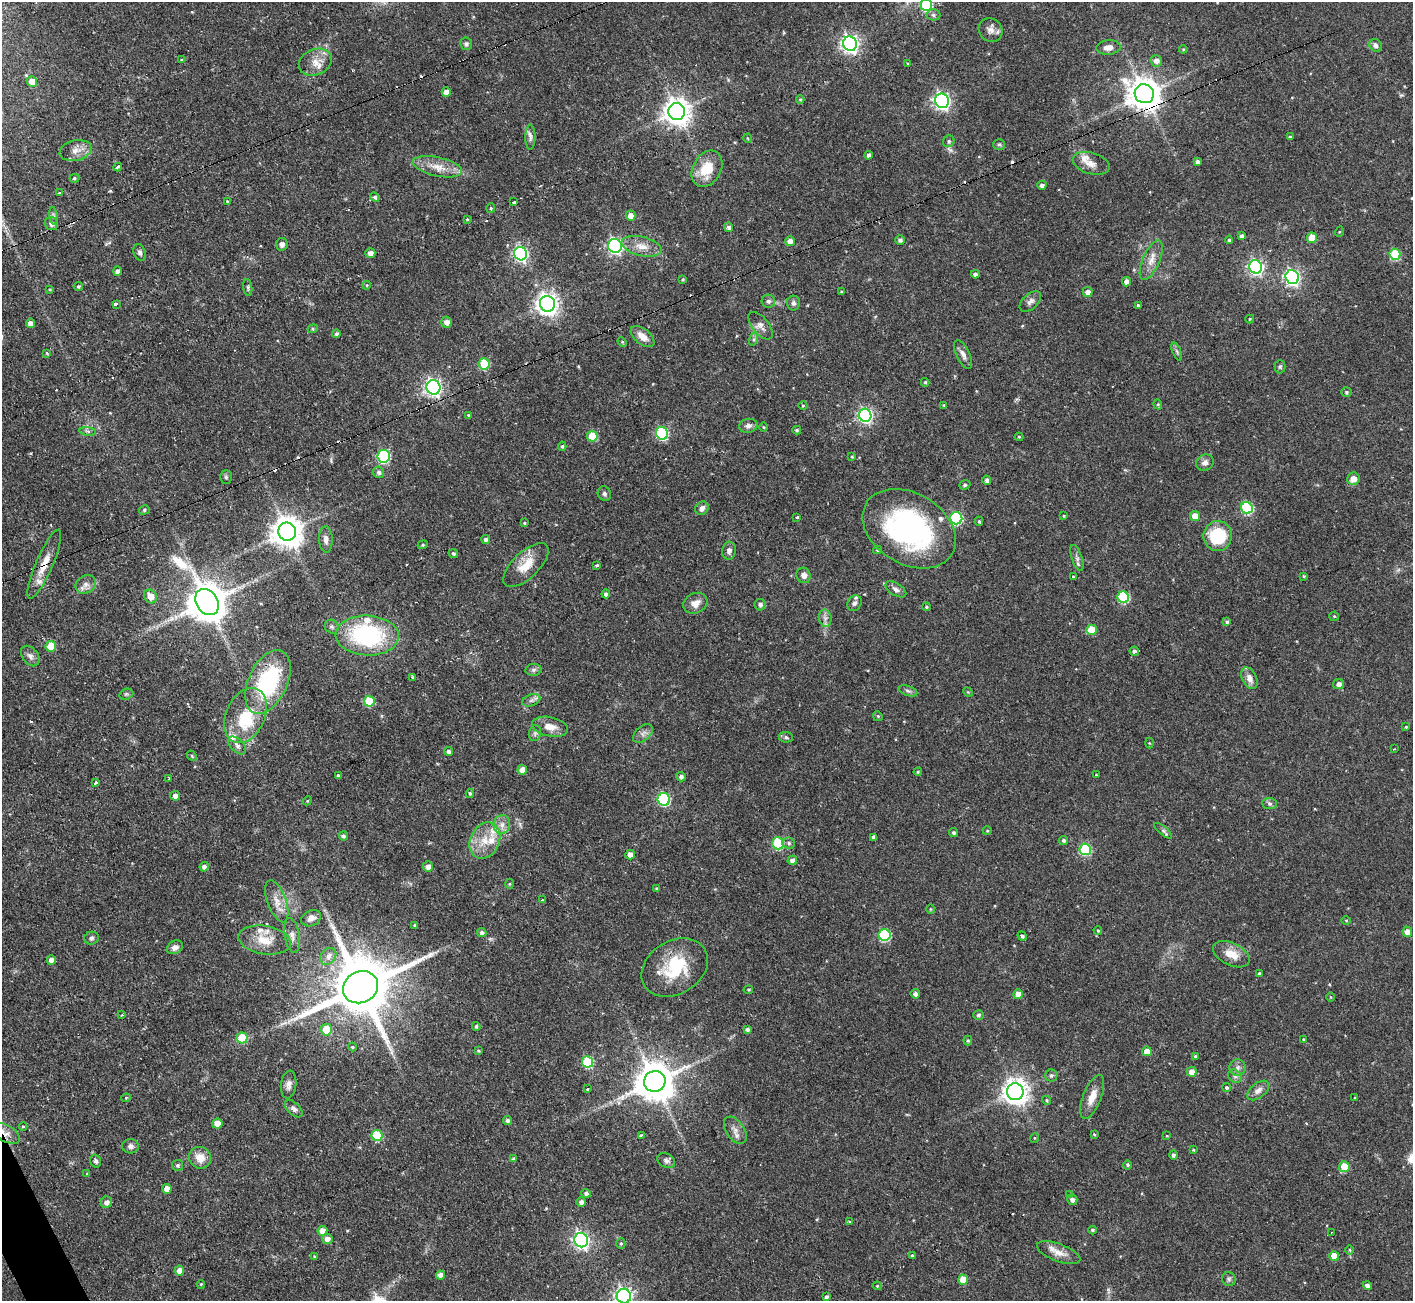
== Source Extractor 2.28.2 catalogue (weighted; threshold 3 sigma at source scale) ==
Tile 7 of 4 x 4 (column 3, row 2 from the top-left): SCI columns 2821-4231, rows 2746-4044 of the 5641 x 5624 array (HDU 1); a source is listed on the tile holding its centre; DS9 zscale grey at full resolution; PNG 1415 x 1303 px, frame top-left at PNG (2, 2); each listed source drawn as its Kron ellipse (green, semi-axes under 4 px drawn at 4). Shown black and unused: <1% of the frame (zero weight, under 2 of 3 exposures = <1% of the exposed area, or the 3 px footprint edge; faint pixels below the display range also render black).
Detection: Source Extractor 2.28.2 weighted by HDU 2 'WHT'; one run over the whole footprint, this tile lists its part. Background 0.0722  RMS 0.0059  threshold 0.0263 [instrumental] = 3 sigma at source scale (4.5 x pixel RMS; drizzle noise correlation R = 1.50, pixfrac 1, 0.05/0.05 arcsec/px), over >= 5 px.
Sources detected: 334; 1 inside a brighter object's white glare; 14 cosmic-ray / hot-pixel residue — neither listed nor drawn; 10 inside a brighter listed object's ellipse — not listed separately; the other 309 listed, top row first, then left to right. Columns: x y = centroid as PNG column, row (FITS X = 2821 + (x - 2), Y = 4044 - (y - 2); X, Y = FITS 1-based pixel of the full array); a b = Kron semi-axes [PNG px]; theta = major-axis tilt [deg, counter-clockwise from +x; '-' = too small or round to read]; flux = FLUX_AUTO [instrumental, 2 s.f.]
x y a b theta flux
926 5 6 6 - 59
933 15 7 5 -2 1.3
990 30 13 11 -44 3.9
466 44 6 6 - 1.2
850 44 7 7 - 220
1376 45 7 6 - 1.8
1109 47 12 7 6 4.1
1183 49 4 4 - 0.58
181 59 3 3 - 0.65
1156 61 6 5 - 3.4
315 62 17 13 22 7.1
908 64 3 3 - 0.54
32 82 5 5 - 7.8
446 92 5 4 - 3.1
1144 94 10 9 - 1000
800 99 4 4 - 0.69
942 101 7 7 - 170
677 111 8 8 - 630
530 137 12 5 -89 2.1
1290 137 3 3 - 0.95
748 138 4 3 - 0.5
949 141 6 5 - 1.2
999 144 6 5 - 1.1
75 150 16 10 13 5.3
869 155 4 3 - 1.7
1197 162 4 3 - 1.9
1091 163 19 10 -16 5.2
118 167 4 3 - 1.8
437 167 25 9 -12 8.8
707 169 19 14 60 15
74 178 5 4 - 0.81
1042 185 4 4 - 2
59 192 3 3 - 2.4
375 197 5 4 - 1.2
227 201 2 2 - 0.45
514 202 3 3 - 3.5
491 208 5 4 - 0.74
53 216 9 4 -82 1.2
631 216 5 4 - 4.8
468 220 3 3 - 1.9
51 224 7 6 - 2.6
729 227 5 4 - 1.5
1339 232 5 3 - 0.56
1242 236 4 4 - 1.6
1312 238 5 5 - 10
900 240 5 5 - 1.5
1229 240 4 3 - 1.2
790 241 5 5 - 3.7
282 244 6 6 - 2.2
615 246 7 6 - 130
642 246 20 9 -13 6.9
140 252 9 6 -73 1.7
370 253 5 4 - 2.9
520 254 7 6 - 110
1395 254 5 5 - 32
1151 260 21 8 66 5.8
1256 267 7 6 - 150
117 271 5 4 - 2.1
975 274 4 4 - 1.8
1292 277 7 6 - 160
683 279 4 3 - 0.67
1127 282 4 4 - 3
367 285 4 3 - 0.52
78 286 4 4 - 0.89
248 287 8 4 -84 1.2
50 289 4 3 - 0.57
842 292 4 3 - 0.83
1088 292 5 5 - 3.3
768 301 7 6 - 1.5
1030 301 13 7 42 2.7
793 303 7 6 - 1.7
116 304 4 3 - 11
547 304 8 7 - 390
1138 305 3 3 - 0.75
1250 319 4 4 - 0.56
447 322 5 5 - 3.5
31 323 5 4 - 2.9
761 326 16 8 -51 3.5
313 329 5 4 - 0.85
337 334 4 4 - 1.5
642 336 14 7 -39 5.8
754 339 6 4 72 1.1
622 342 5 4 - 0.67
1177 351 9 3 -69 1.1
47 353 4 3 - 0.54
963 354 16 6 -64 3.1
484 364 5 5 - 28
1280 367 6 5 - 0.96
925 382 4 3 - 0.91
434 387 7 7 - 200
1346 392 5 4 - 0.96
1158 404 5 4 - 0.84
803 405 4 3 - 0.52
944 405 4 4 - 0.56
468 415 4 3 - 0.46
865 415 6 6 - 140
748 426 9 7 13 2.5
763 427 5 3 - 0.59
797 430 4 3 - 0.89
88 431 8 4 -8 1.3
662 433 6 6 - 63
592 436 5 5 - 18
1019 437 4 4 - 0.64
562 446 4 4 - 0.9
384 456 6 6 - 65
852 457 4 3 - 0.55
1205 463 9 8 - 2.9
379 472 6 5 - 1.6
226 477 7 5 -88 1.1
1353 479 6 6 - 5
987 480 4 4 - 1.9
965 485 6 4 22 0.88
604 494 8 6 -62 1.6
702 508 7 6 - 2.7
1247 508 6 5 - 52
144 510 5 4 - 1.1
1064 516 4 3 - 0.64
1195 516 5 5 - 8.2
797 517 3 3 - 1.6
956 518 6 6 - 63
979 521 4 4 - 0.79
524 523 4 3 - 0.68
909 529 50 35 -31 120
287 532 9 9 - 930
1218 536 15 14 - 29
326 539 13 7 -87 2.9
486 540 4 4 - 1.7
423 545 5 4 - 0.75
877 550 4 3 - 0.97
729 551 9 6 84 2.2
453 553 5 4 - 1.1
1077 558 13 5 -71 2.1
44 564 37 8 66 11
526 565 28 13 44 12
597 565 3 3 - 1.1
804 575 8 7 - 3.2
1073 576 4 3 - 0.55
1304 576 4 3 - 0.6
86 584 11 8 32 3.5
896 589 11 6 -32 2.3
606 594 4 4 - 1.9
150 596 7 6 - 6.3
1123 597 6 5 - 42
207 602 14 10 -56 1700
695 603 12 10 27 4.9
854 603 8 7 - 1.8
760 605 6 5 - 1.8
926 607 4 4 - 0.78
1334 616 5 4 - 0.69
825 618 8 6 -78 2.2
1227 622 4 4 - 1.3
332 627 7 6 - 1.5
1091 630 5 5 - 16
367 635 31 20 -2 67
51 646 5 5 - 15
1134 651 5 4 - 1.2
30 656 11 8 -53 2.7
534 670 8 6 3 1.5
412 677 3 2 - 0.7
1249 678 11 7 -64 4.1
268 682 34 19 65 59
1339 684 5 5 - 2.2
908 691 10 5 -19 1.5
968 692 5 4 - 0.61
126 694 7 5 20 1
531 700 9 5 20 1.9
369 701 5 5 - 24
246 715 29 19 65 23
878 716 5 4 - 0.72
550 727 18 9 -11 6.5
1406 727 4 3 - 0.55
535 733 8 6 77 1.4
643 733 11 7 42 2.7
786 737 7 5 -6 1.3
1149 743 5 3 - 0.57
237 745 11 6 -45 2.4
1394 749 3 2 - 0.53
448 751 4 4 - 1.7
192 756 6 4 -48 0.73
522 770 5 4 - 4.9
918 772 4 3 - 0.6
1096 775 3 2 - 0.46
338 776 3 3 - 1.2
681 777 5 5 - 1.7
169 779 3 3 - 0.63
96 783 3 3 - 2.3
470 793 4 3 - 0.88
175 796 5 5 - 3.1
664 799 6 6 - 59
307 801 5 3 - 0.58
1269 804 7 5 -4 1.4
502 825 9 8 - 3.6
987 831 4 3 - 0.49
1163 831 11 3 -40 1.2
954 833 4 4 - 1.1
343 836 4 4 - 1.3
874 837 4 4 - 2.1
1063 840 4 4 - 1.3
485 841 19 14 64 12
778 843 6 5 - 42
789 843 6 5 - 1.3
1085 849 6 6 - 42
630 855 5 4 - 3.9
792 860 5 4 - 3.1
204 867 4 4 - 1.9
428 867 5 5 - 2.9
509 884 5 3 - 0.53
656 888 4 4 - 0.58
542 900 3 2 - 1
277 901 22 9 -70 7.5
930 909 5 3 - 0.5
311 918 10 7 25 3.5
1346 920 5 3 - 0.56
415 925 4 3 - 0.82
1098 930 4 3 - 0.68
482 932 4 4 - 1.7
1407 932 5 5 - 4.2
885 935 6 6 - 49
292 936 17 7 -80 3.8
1022 936 5 4 - 1.2
91 938 7 6 - 1.3
265 940 26 14 -9 12
175 947 8 6 26 2.9
1231 954 20 11 -26 8.5
328 956 9 7 53 3
51 960 4 4 - 3.7
675 968 35 26 32 32
1259 973 3 3 - 1.2
361 987 18 15 27 4800
748 990 5 4 - 0.66
915 994 5 4 - 1.9
1018 994 5 5 - 5.9
1330 997 5 3 - 0.48
122 1015 4 2 - 0.55
978 1015 5 4 - 1.2
476 1026 4 3 - 0.85
747 1029 4 4 - 1.5
326 1030 6 5 - 13
242 1038 5 5 - 21
1303 1039 4 3 - 0.56
968 1041 5 4 - 0.87
352 1047 4 4 - 0.64
478 1051 4 3 - 0.76
1147 1051 5 5 - 5.2
1195 1056 4 3 - 0.69
588 1062 6 5 - 36
1238 1067 8 8 - 2.5
1192 1072 5 5 - 4.2
1051 1076 6 6 - 1.3
1235 1076 7 6 - 1.7
655 1081 11 10 - 1700
289 1085 14 7 84 3.3
1227 1088 4 4 - 0.96
587 1089 3 3 - 1.9
1258 1090 12 7 39 3.3
1015 1092 8 8 - 560
1092 1097 23 9 69 7.6
1355 1097 4 2 - 0.41
126 1098 4 4 - 0.58
1047 1100 5 4 - 0.76
294 1109 11 6 -43 2.3
508 1120 4 4 - 1.9
217 1124 5 5 - 7.4
23 1127 4 3 - 0.71
735 1130 15 9 -55 4
6 1133 15 8 -29 4.2
1094 1134 4 4 - 0.55
377 1135 5 5 - 25
641 1135 4 3 - 2.9
1167 1136 3 2 - 0.44
1034 1138 5 3 - 0.49
131 1146 8 7 - 2.2
1193 1150 3 3 - 0.5
1173 1155 4 4 - 1.4
200 1158 11 10 - 7
514 1159 4 3 - 1.6
96 1161 6 5 - 1.2
666 1161 9 7 -31 1.9
177 1165 5 5 - 1.3
1128 1165 5 3 - 0.7
1344 1167 5 5 - 12
87 1174 4 4 - 0.6
167 1189 5 4 - 4.7
586 1193 5 4 - 1.7
1069 1195 4 3 - 1.8
1072 1200 5 5 - 2
107 1202 6 5 - 2.8
581 1202 5 5 - 2.2
849 1221 3 2 - 0.58
1092 1230 4 3 - 0.92
322 1231 5 5 - 5.9
1331 1232 3 2 - 0.61
327 1239 5 5 - 3.1
581 1240 7 6 - 170
621 1243 5 4 - 0.88
1350 1250 5 3 - 0.62
1059 1253 23 9 -20 6.3
912 1255 4 3 - 1.1
314 1256 4 3 - 0.55
1334 1256 5 5 - 10
179 1271 5 5 - 5
440 1275 4 4 - 3.4
1229 1279 7 7 - 1.5
963 1280 5 5 - 9.3
201 1284 4 3 - 0.58
877 1286 4 4 - 0.63
1367 1286 4 4 - 2.4
624 1296 7 7 - 220
826 1297 4 3 - 1.5
Overlapping masked pixels (flux is a lower limit): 4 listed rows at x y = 1144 94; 44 564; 268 682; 6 1133
Isophote crosses this tile's border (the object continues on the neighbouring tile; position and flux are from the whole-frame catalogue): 2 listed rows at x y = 926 5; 624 1296